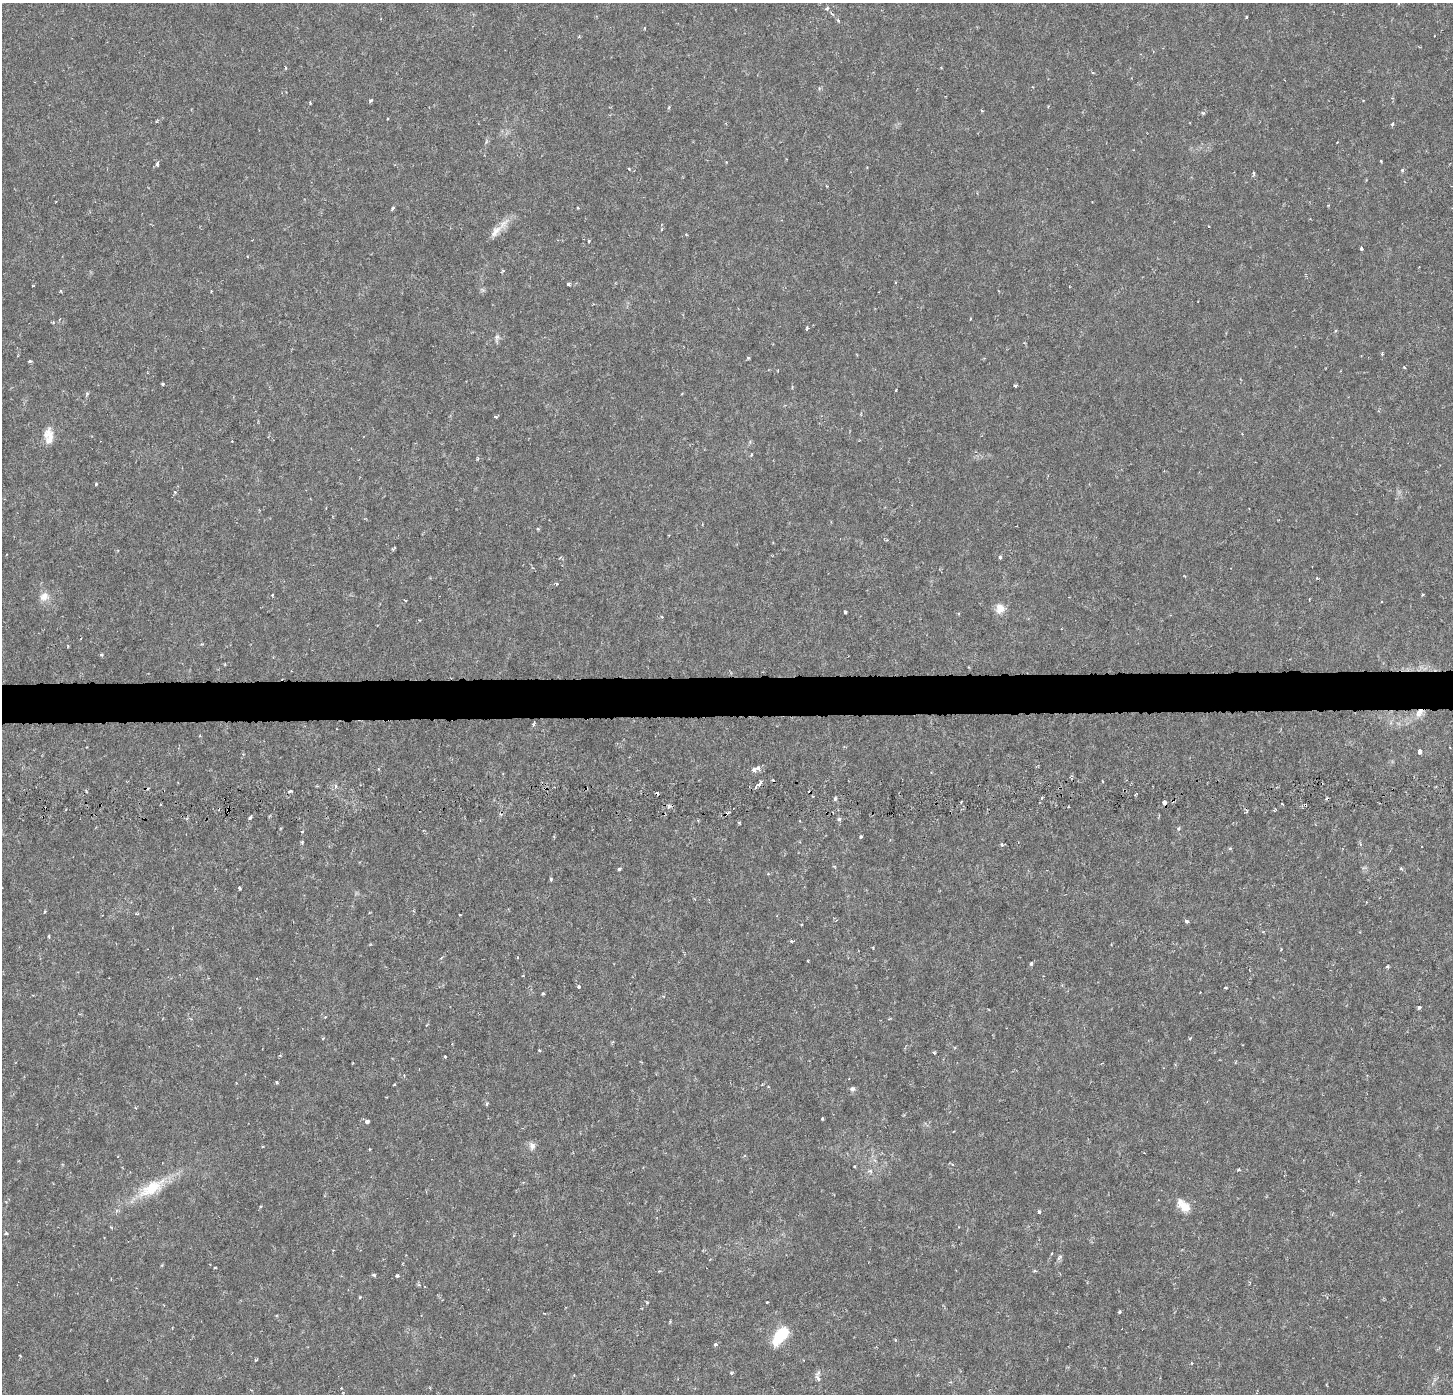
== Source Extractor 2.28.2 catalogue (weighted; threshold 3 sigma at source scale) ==
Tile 5 of 3 x 3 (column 2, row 2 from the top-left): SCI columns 1484-2934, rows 1707-3098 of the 4384 x 4706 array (HDU 1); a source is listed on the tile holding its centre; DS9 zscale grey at full resolution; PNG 1455 x 1396 px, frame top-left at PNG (2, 3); no overlay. Shown black and unused: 3% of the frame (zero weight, under 3 of 6 exposures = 4% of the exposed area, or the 3 px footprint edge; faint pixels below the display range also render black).
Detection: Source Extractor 2.28.2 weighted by HDU 2 'WHT'; one run over the whole footprint, this tile lists its part. Background 8.99e-04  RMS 8.5e-04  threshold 0.00348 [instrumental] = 3 sigma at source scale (4.09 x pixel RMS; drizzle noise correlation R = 1.36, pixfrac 0.8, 0.0396/0.0396 arcsec/px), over >= 5 px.
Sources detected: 157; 7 cosmic-ray / hot-pixel residue — not listed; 2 inside a brighter listed object's ellipse — not listed separately; the other 148 listed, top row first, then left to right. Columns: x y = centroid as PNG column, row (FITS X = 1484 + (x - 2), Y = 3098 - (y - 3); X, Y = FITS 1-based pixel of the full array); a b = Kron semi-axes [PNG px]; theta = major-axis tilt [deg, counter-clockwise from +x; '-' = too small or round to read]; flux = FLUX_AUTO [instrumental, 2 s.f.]
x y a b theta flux
1399 3 8 3 63 0.14
827 9 6 4 47 0.15
1246 17 4 3 - 0.073
838 20 5 4 - 0.12
644 28 4 3 - 0.061
1093 73 5 3 - 0.081
371 100 5 4 - 0.13
310 103 3 2 - 0.13
669 107 5 3 - 0.086
982 111 4 3 - 0.088
1203 113 6 5 - 0.14
1392 124 4 4 - 0.11
486 141 9 4 81 0.15
1337 142 3 2 - 0.05
1381 161 3 3 - 0.068
157 164 6 4 78 0.21
629 169 4 3 - 0.061
1402 170 5 4 - 0.12
1253 173 6 4 87 0.13
826 186 4 2 - 0.061
1328 205 4 2 - 0.058
393 208 4 3 - 0.15
578 208 3 3 - 0.072
1209 226 3 2 - 0.071
496 231 22 9 50 0.91
589 241 4 3 - 0.11
1361 248 4 3 - 0.17
896 282 4 3 - 0.075
568 284 5 4 - 0.13
483 290 8 6 -35 0.16
61 291 4 3 - 0.073
211 291 3 2 - 0.065
970 319 4 2 - 0.069
53 322 5 3 - 0.082
807 328 3 3 - 0.19
497 338 13 6 84 0.26
1382 354 4 3 - 0.11
748 358 4 4 - 0.09
30 361 3 3 - 0.14
1404 367 3 3 - 0.093
163 384 3 3 - 0.13
1016 386 3 3 - 0.17
896 390 3 2 - 0.065
495 417 4 3 - 0.18
50 437 25 12 -66 0.98
232 441 2 2 - 0.045
751 455 5 3 - 0.078
96 484 4 3 - 0.097
175 492 5 4 - 0.1
773 542 3 3 - 0.056
394 548 7 3 45 0.093
1000 557 4 4 - 0.15
1317 578 4 4 - 0.081
556 584 3 3 - 0.19
1422 594 3 3 - 0.085
272 595 3 3 - 0.074
44 597 14 11 47 0.69
405 600 3 2 - 0.065
1000 608 14 12 86 0.77
845 612 3 3 - 0.13
662 617 3 3 - 0.09
101 655 4 3 - 0.12
1420 711 13 8 32 0.74
533 724 6 3 71 0.11
200 736 3 3 - 0.072
1420 751 5 3 - 0.34
754 770 6 5 - 0.3
1102 781 3 2 - 0.066
758 784 10 4 45 0.4
335 786 5 3 - 0.13
290 791 5 4 - 0.13
813 796 3 3 - 0.071
1042 798 4 3 - 0.11
835 799 6 4 64 0.14
961 802 3 2 - 0.074
1165 802 3 3 - 0.96
1305 805 4 4 - 0.098
669 806 7 5 -14 0.2
1274 810 3 3 - 0.096
1246 811 6 3 -71 0.12
250 817 3 3 - 0.33
839 819 6 5 - 0.17
739 823 5 3 - 0.078
1178 828 5 4 - 0.13
302 831 4 2 - 0.063
861 837 4 3 - 0.1
302 842 5 4 - 0.099
1002 844 6 5 - 0.13
1230 848 5 4 - 0.097
1401 868 5 4 - 0.11
619 869 4 4 - 0.12
768 874 5 3 - 0.078
551 879 4 3 - 0.13
239 888 4 3 - 0.12
460 915 3 2 - 0.061
1186 921 6 4 -16 0.14
49 936 4 3 - 0.092
791 941 4 3 - 0.12
873 948 3 2 - 0.094
1281 949 3 3 - 0.077
808 961 3 2 - 0.057
1031 963 3 3 - 0.21
1387 967 4 3 - 0.11
523 976 3 2 - 0.073
579 987 4 4 - 0.14
1225 988 5 2 - 0.069
543 994 4 3 - 0.15
1419 1007 4 4 - 0.16
325 1017 4 3 - 0.071
191 1019 4 4 - 0.079
427 1025 4 3 - 0.078
323 1038 4 3 - 0.071
539 1050 4 3 - 0.069
934 1052 4 3 - 0.12
445 1057 3 2 - 0.088
276 1082 3 3 - 0.11
852 1089 7 6 - 0.23
487 1104 4 3 - 0.16
135 1108 4 3 - 0.081
822 1119 3 3 - 0.15
367 1121 4 4 - 0.28
532 1146 10 8 -69 0.39
369 1149 4 3 - 0.061
855 1166 3 3 - 0.086
1239 1169 4 4 - 0.095
870 1171 7 5 -13 0.2
152 1188 40 16 31 3.1
261 1206 5 3 - 0.091
1185 1207 18 12 -23 0.99
1039 1211 4 3 - 0.2
6 1233 4 4 - 0.15
1059 1257 9 5 53 0.19
215 1267 3 2 - 0.078
1035 1271 5 4 - 0.12
374 1275 6 4 -27 0.12
397 1275 4 4 - 0.17
419 1285 5 4 - 0.12
360 1297 4 3 - 0.11
767 1302 3 3 - 0.099
647 1303 4 4 - 0.085
1119 1312 5 4 - 0.094
781 1335 18 8 52 4.4
895 1340 4 3 - 0.08
715 1344 5 4 - 0.17
256 1360 4 3 - 0.085
731 1373 4 3 - 0.14
818 1378 11 6 -67 0.31
341 1388 2 2 - 0.052
Overlapping masked pixels (flux is a lower limit): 3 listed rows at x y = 1420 711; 1165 802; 1305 805
Isophote crosses this tile's border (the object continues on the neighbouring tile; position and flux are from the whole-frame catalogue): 1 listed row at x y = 1399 3
Unlisted compact peaks at least as high as the median listed source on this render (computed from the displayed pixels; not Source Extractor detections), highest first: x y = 87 394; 1190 1038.